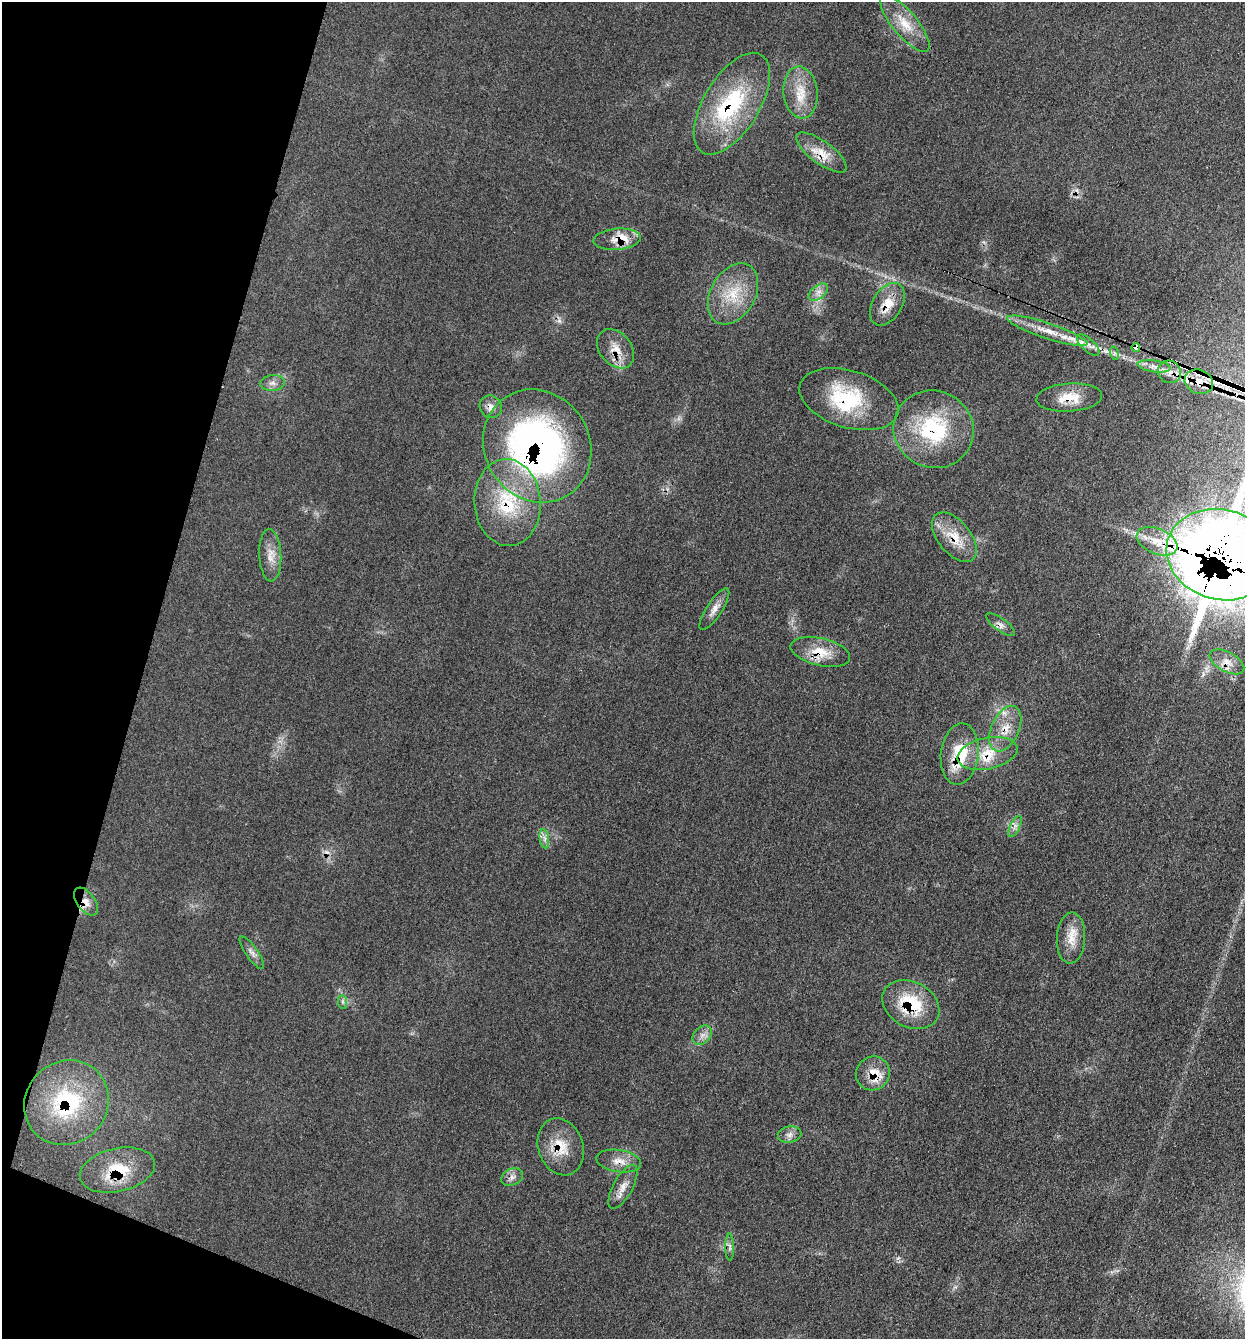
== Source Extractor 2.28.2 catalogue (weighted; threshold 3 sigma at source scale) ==
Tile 9 of 4 x 4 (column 1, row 3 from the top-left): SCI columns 267-1509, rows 1343-2679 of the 5375 x 5358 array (HDU 1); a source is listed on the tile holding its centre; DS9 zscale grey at full resolution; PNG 1247 x 1341 px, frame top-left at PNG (2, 2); each listed source drawn as its Kron ellipse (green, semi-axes under 4 px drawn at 4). Shown black and unused: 14% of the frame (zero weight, under 3 of 4 exposures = <1% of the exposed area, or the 3 px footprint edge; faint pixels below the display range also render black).
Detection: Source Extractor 2.28.2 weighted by HDU 2 'WHT'; one run over the whole footprint, this tile lists its part. Background 0.0857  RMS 0.0065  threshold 0.029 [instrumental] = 3 sigma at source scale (4.5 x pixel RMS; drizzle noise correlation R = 1.50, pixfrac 1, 0.05/0.05 arcsec/px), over >= 5 px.
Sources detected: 64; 1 too faint to see at this stretch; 1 inside a brighter object's white glare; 3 cosmic-ray / hot-pixel residue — neither listed nor drawn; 8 inside a brighter listed object's ellipse — not listed separately; the other 51 listed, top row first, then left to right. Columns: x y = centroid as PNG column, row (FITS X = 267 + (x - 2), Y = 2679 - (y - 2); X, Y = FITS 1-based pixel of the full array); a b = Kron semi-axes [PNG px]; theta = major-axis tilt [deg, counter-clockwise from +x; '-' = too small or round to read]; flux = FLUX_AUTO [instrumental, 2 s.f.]
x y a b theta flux
905 23 35 12 -50 16
800 92 26 17 -84 16
732 104 57 28 59 65
821 152 30 11 -37 12
617 239 23 10 5 9.3
818 292 11 6 38 3.8
733 294 33 22 60 25
887 304 23 14 58 13
1047 331 42 8 -18 13
1088 345 14 6 -43 4.1
1136 347 4 4 - 54
616 349 22 15 -49 11
1114 353 7 4 -72 1.3
1154 366 16 6 -8 4.8
1169 372 12 11 - 6.3
1199 382 14 12 -25 13
272 383 12 8 7 3.5
1069 397 33 14 4 15
849 399 51 28 -17 48
491 407 11 11 - 4.3
934 429 41 38 -30 56
537 446 58 52 -57 270
507 503 43 33 -86 49
954 537 29 16 -51 17
1157 541 21 12 -23 14
270 555 26 11 -87 8.6
1221 555 55 45 -16 1200
714 609 24 7 57 5.6
1001 625 17 6 -36 3.3
820 652 30 13 -13 15
1227 662 19 9 -28 6.4
1005 729 24 14 66 13
987 753 30 15 12 19
960 754 31 19 83 28
1015 826 11 5 64 2.6
544 839 9 4 -82 2.5
86 902 16 9 -54 5.6
1071 938 25 14 87 12
252 953 19 6 -55 3.4
343 1002 7 4 -89 1.3
911 1004 30 23 -29 34
702 1035 11 8 45 3.9
873 1073 17 16 - 13
66 1103 44 41 46 63
790 1135 12 8 8 3.4
561 1147 29 22 -70 19
619 1161 22 11 -9 8.2
117 1170 38 21 13 28
512 1177 11 8 24 3.5
623 1187 24 9 61 7.1
730 1247 13 4 -89 1.9
Overlapping masked pixels (flux is a lower limit): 30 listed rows (the first 20) at x y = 732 104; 821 152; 617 239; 887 304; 1136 347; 616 349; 1169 372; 1199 382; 1069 397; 849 399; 491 407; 934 429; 537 446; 507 503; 954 537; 1221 555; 1001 625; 820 652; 1227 662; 1005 729
Isophote crosses this tile's border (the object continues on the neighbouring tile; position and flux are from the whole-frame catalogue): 1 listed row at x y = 1221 555